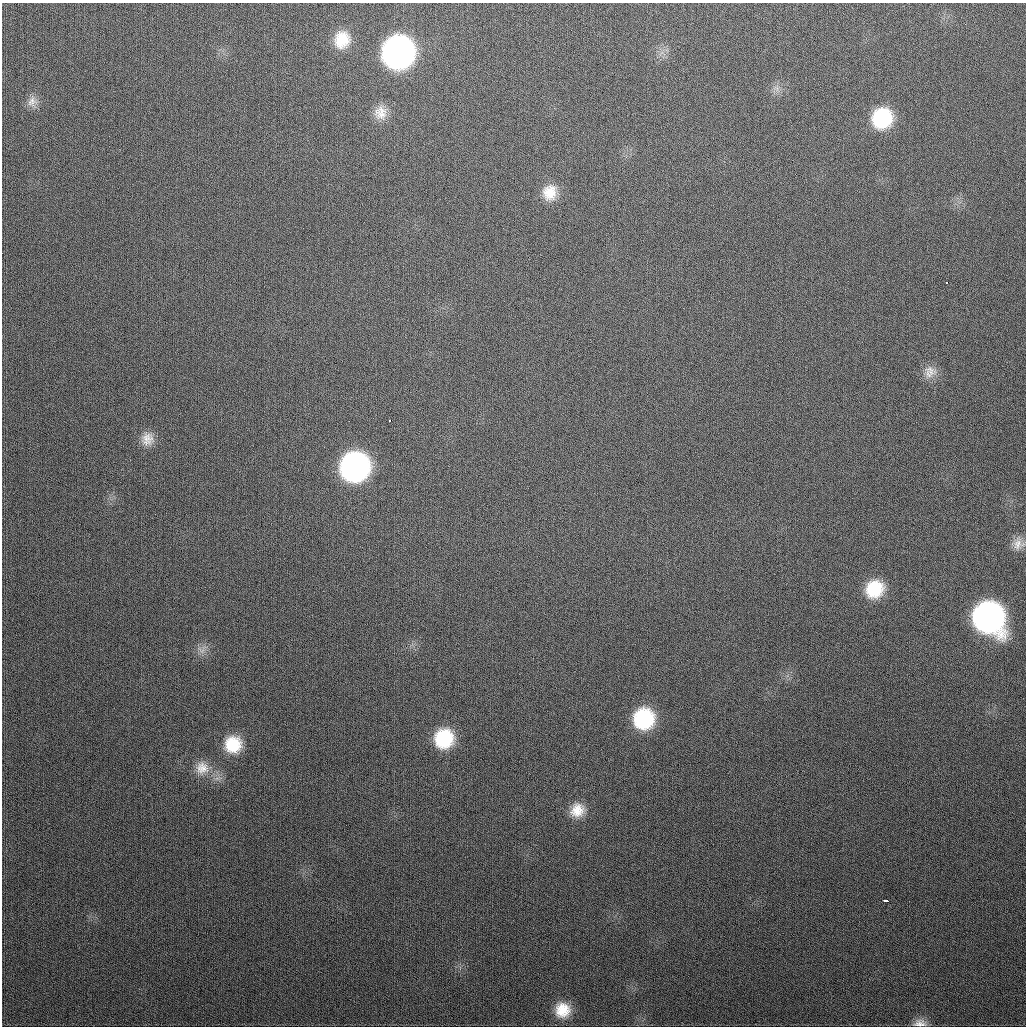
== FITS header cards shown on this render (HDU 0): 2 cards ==
NAXIS1  =                 1024
NAXIS2  =                 1024

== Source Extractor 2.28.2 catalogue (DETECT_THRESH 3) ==
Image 1024 x 1024 px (HDU 0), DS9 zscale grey, 1 PNG px = 1 image px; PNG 1028 x 1028 px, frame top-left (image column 1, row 1024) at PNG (2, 3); no overlay
Background 301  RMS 12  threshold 35.2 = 3 sigma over >= 5 px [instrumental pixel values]
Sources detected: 23; all 23 listed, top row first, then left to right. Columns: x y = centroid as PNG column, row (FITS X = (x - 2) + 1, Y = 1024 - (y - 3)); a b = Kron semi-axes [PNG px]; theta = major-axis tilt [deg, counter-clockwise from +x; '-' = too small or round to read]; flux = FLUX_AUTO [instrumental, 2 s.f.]
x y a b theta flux
342 40 18 16 72 20000
398 52 21 20 - 460000
32 102 15 11 67 6400
380 113 20 18 84 13000
882 118 19 18 - 53000
550 192 20 17 83 17000
946 282 3 3 - 4600
930 370 20 11 -35 9000
390 420 3 2 - 1900
147 439 18 16 86 11000
355 467 20 19 - 290000
1018 544 16 14 69 8400
874 589 20 18 40 32000
988 617 23 20 -50 370000
201 650 14 6 -41 4300
644 719 20 19 - 63000
444 739 18 17 - 45000
233 744 18 18 - 28000
202 768 19 18 - 15000
577 810 18 17 - 15000
886 900 4 3 - 5300
562 1010 17 17 - 20000
920 1023 18 10 0 6800
At the frame edge (FLAGS 8, measured only in part): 1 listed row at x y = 920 1023